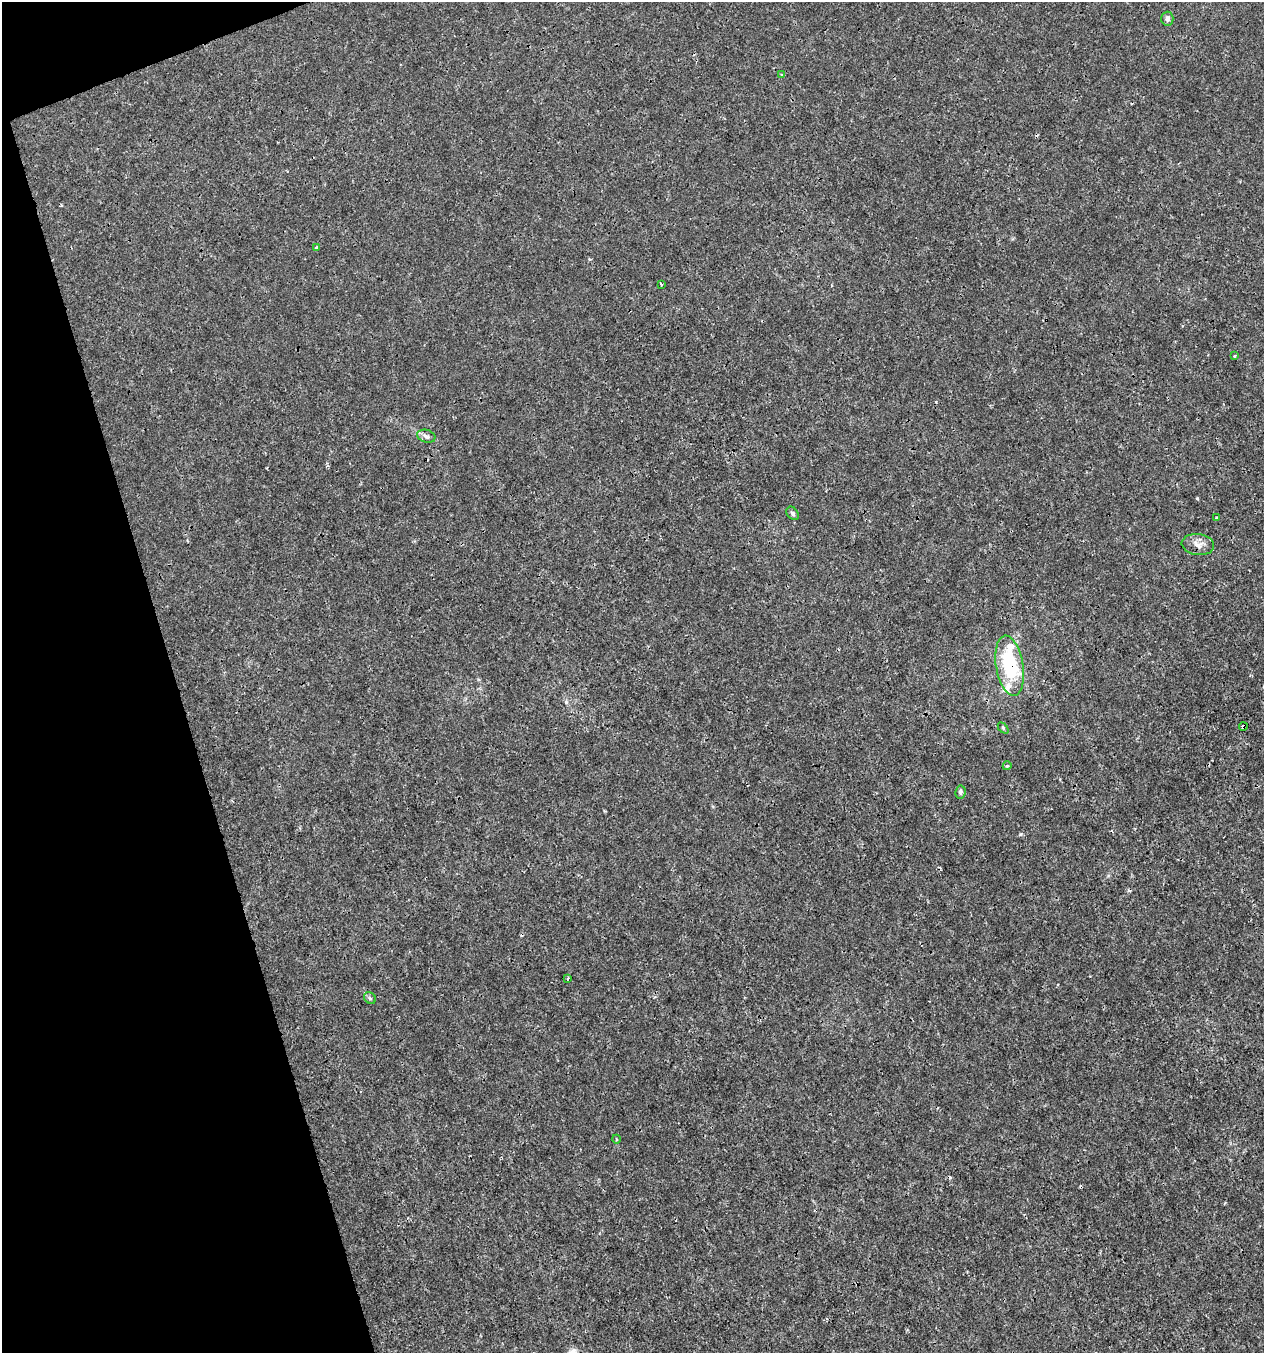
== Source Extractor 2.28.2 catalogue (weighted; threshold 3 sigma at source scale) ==
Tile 5 of 4 x 4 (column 1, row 2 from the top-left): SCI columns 121-1382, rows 2704-4054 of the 5236 x 5408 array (HDU 1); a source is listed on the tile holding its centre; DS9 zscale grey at full resolution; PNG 1266 x 1355 px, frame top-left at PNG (2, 2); each listed source drawn as its Kron ellipse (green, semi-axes under 4 px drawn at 4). Shown black and unused: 15% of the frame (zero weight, under 3 of 4 exposures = <1% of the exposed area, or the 3 px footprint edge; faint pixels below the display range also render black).
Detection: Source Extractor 2.28.2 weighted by HDU 2 'WHT'; one run over the whole footprint, this tile lists its part. Background 6.55e-04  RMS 8.6e-04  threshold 0.00388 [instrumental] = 3 sigma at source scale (4.5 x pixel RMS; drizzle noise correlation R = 1.50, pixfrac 1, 0.0396/0.0396 arcsec/px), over >= 5 px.
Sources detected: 24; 5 cosmic-ray / hot-pixel residue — neither listed nor drawn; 2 inside a brighter listed object's ellipse — not listed separately; the other 17 listed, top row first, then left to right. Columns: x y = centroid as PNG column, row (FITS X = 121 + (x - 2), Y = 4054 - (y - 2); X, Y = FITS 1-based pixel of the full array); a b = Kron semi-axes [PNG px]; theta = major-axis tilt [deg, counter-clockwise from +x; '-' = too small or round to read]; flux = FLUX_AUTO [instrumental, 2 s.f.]
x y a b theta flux
1167 19 7 6 - 0.28
782 75 3 3 - 0.095
317 248 4 3 - 0.34
661 284 3 2 - 0.099
1234 356 4 4 - 0.098
426 436 9 6 -17 0.31
793 513 7 5 -52 0.19
1216 518 4 3 - 0.11
1198 544 16 10 -7 0.69
1010 666 30 13 -80 6.1
1243 726 4 3 - 0.59
1003 728 6 4 -46 0.11
1007 766 4 3 - 0.12
960 792 6 5 - 0.2
568 978 3 2 - 0.12
370 998 6 5 - 0.15
616 1139 4 3 - 0.075
Overlapping masked pixels (flux is a lower limit): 2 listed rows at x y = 1010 666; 1243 726
Unlisted compact peaks at least as high as the median listed source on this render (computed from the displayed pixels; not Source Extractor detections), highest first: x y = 1197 498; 1020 834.